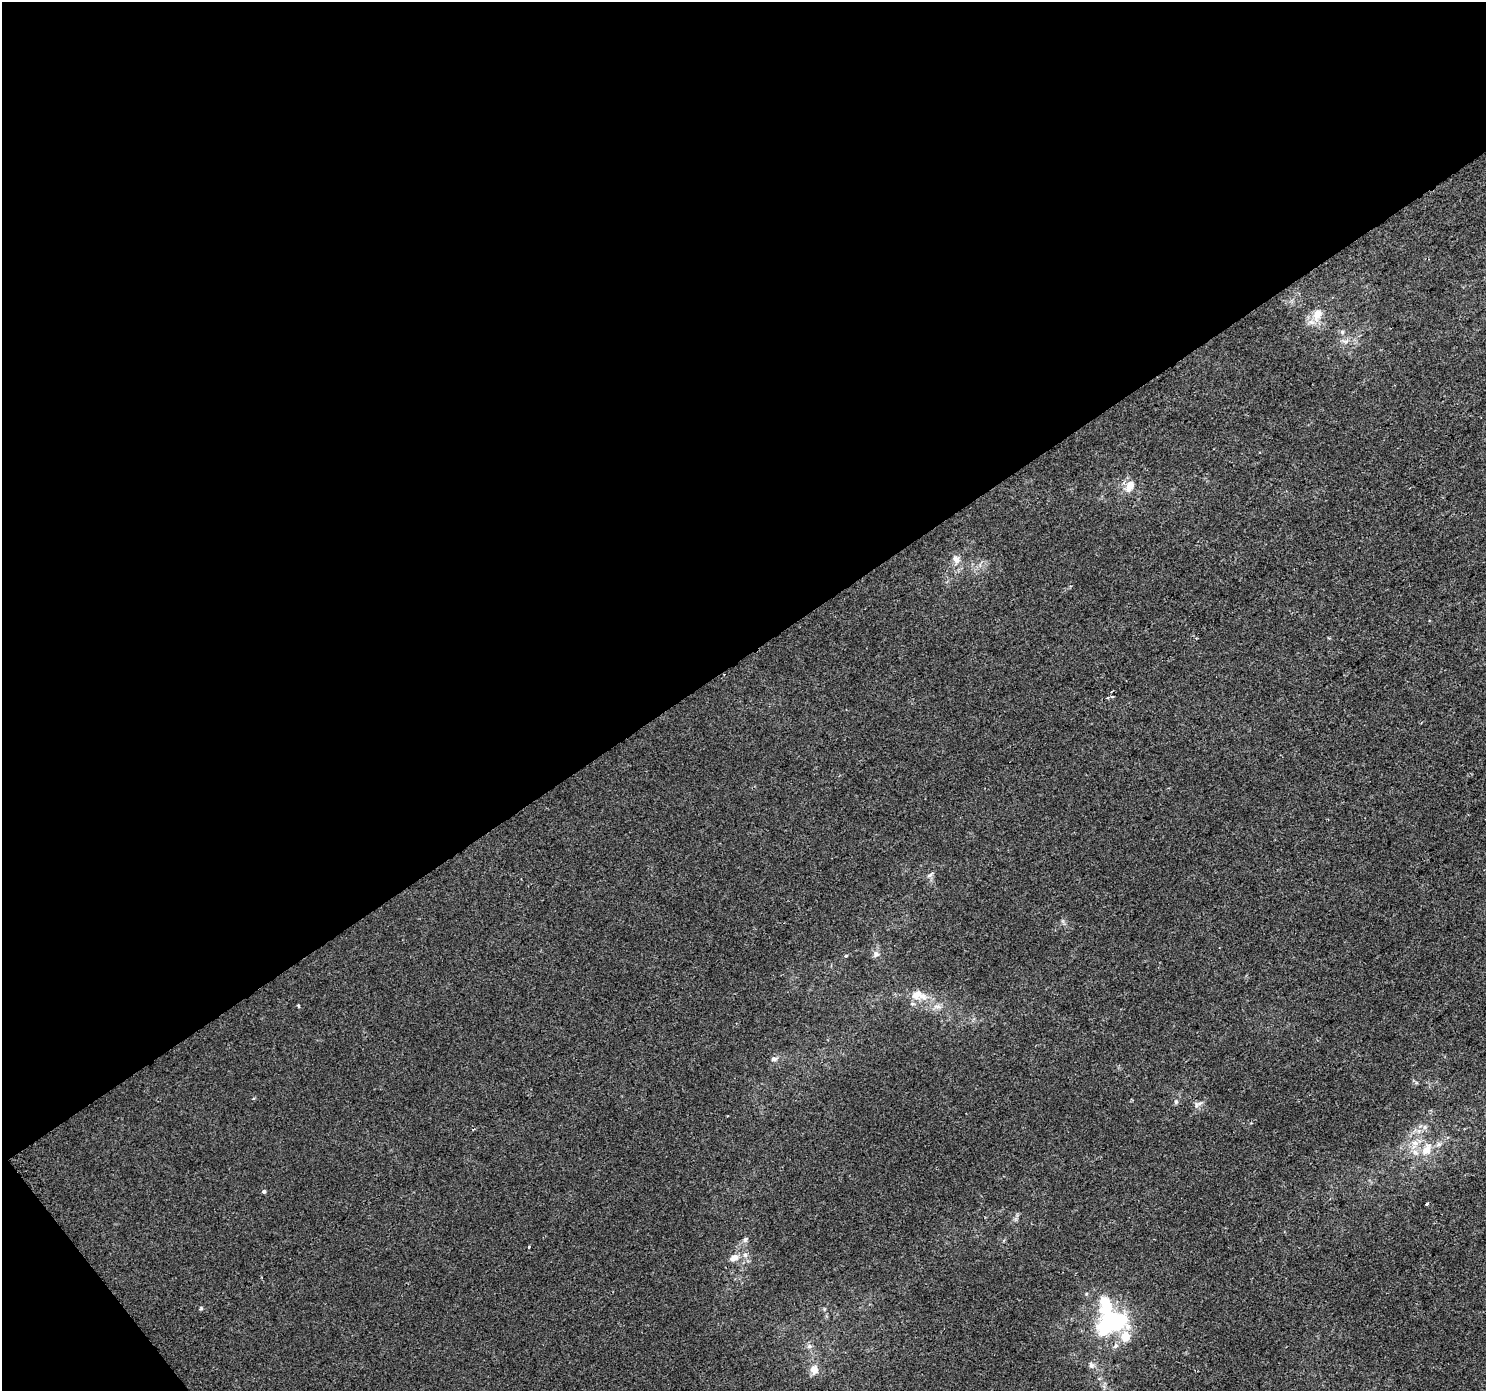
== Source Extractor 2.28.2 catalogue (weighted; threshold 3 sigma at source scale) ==
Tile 1 of 2 x 2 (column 1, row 1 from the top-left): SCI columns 1-1484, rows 1461-2849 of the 2969 x 2940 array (HDU 1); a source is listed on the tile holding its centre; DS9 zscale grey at full resolution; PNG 1488 x 1393 px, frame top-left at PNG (2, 2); no overlay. Shown black and unused: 48% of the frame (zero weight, under 2 of 3 exposures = <1% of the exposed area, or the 3 px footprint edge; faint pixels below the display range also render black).
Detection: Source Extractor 2.28.2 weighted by HDU 2 'WHT'; one run over the whole footprint, this tile lists its part. Background 7.01e-05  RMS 0.0041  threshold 0.0183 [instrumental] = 3 sigma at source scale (4.5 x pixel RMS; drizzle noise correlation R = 1.50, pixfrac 1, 0.0396/0.0396 arcsec/px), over >= 5 px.
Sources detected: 32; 5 inside a brighter listed object's ellipse — not listed separately; the other 27 listed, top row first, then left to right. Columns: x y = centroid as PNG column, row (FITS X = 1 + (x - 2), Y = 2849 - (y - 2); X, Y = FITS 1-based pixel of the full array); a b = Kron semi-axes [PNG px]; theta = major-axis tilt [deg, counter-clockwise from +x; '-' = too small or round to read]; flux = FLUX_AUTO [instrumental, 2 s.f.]
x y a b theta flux
1317 315 19 12 69 5.9
1342 332 6 5 - 0.82
1130 486 15 9 64 4.7
956 559 13 9 -61 2.9
1107 698 3 3 - 0.65
930 875 10 5 38 1.1
876 954 8 7 - 1.6
845 956 3 3 - 1.1
916 994 13 12 - 4.8
299 1006 3 3 - 0.91
937 1006 11 6 4 2.1
774 1059 9 5 6 1.1
1176 1102 6 5 - 0.73
1196 1105 9 4 -82 1.1
1425 1127 7 6 - 1.1
1415 1143 10 8 -35 2.7
1427 1149 20 12 55 6.5
264 1191 4 4 - 0.84
1427 1204 3 3 - 1.6
745 1239 7 5 69 0.9
529 1247 3 2 - 0.53
734 1258 14 8 28 2.8
201 1308 5 5 - 0.48
1113 1321 30 20 11 54
809 1346 7 6 - 1.1
1091 1365 10 7 -62 1.5
814 1369 10 9 - 3.9